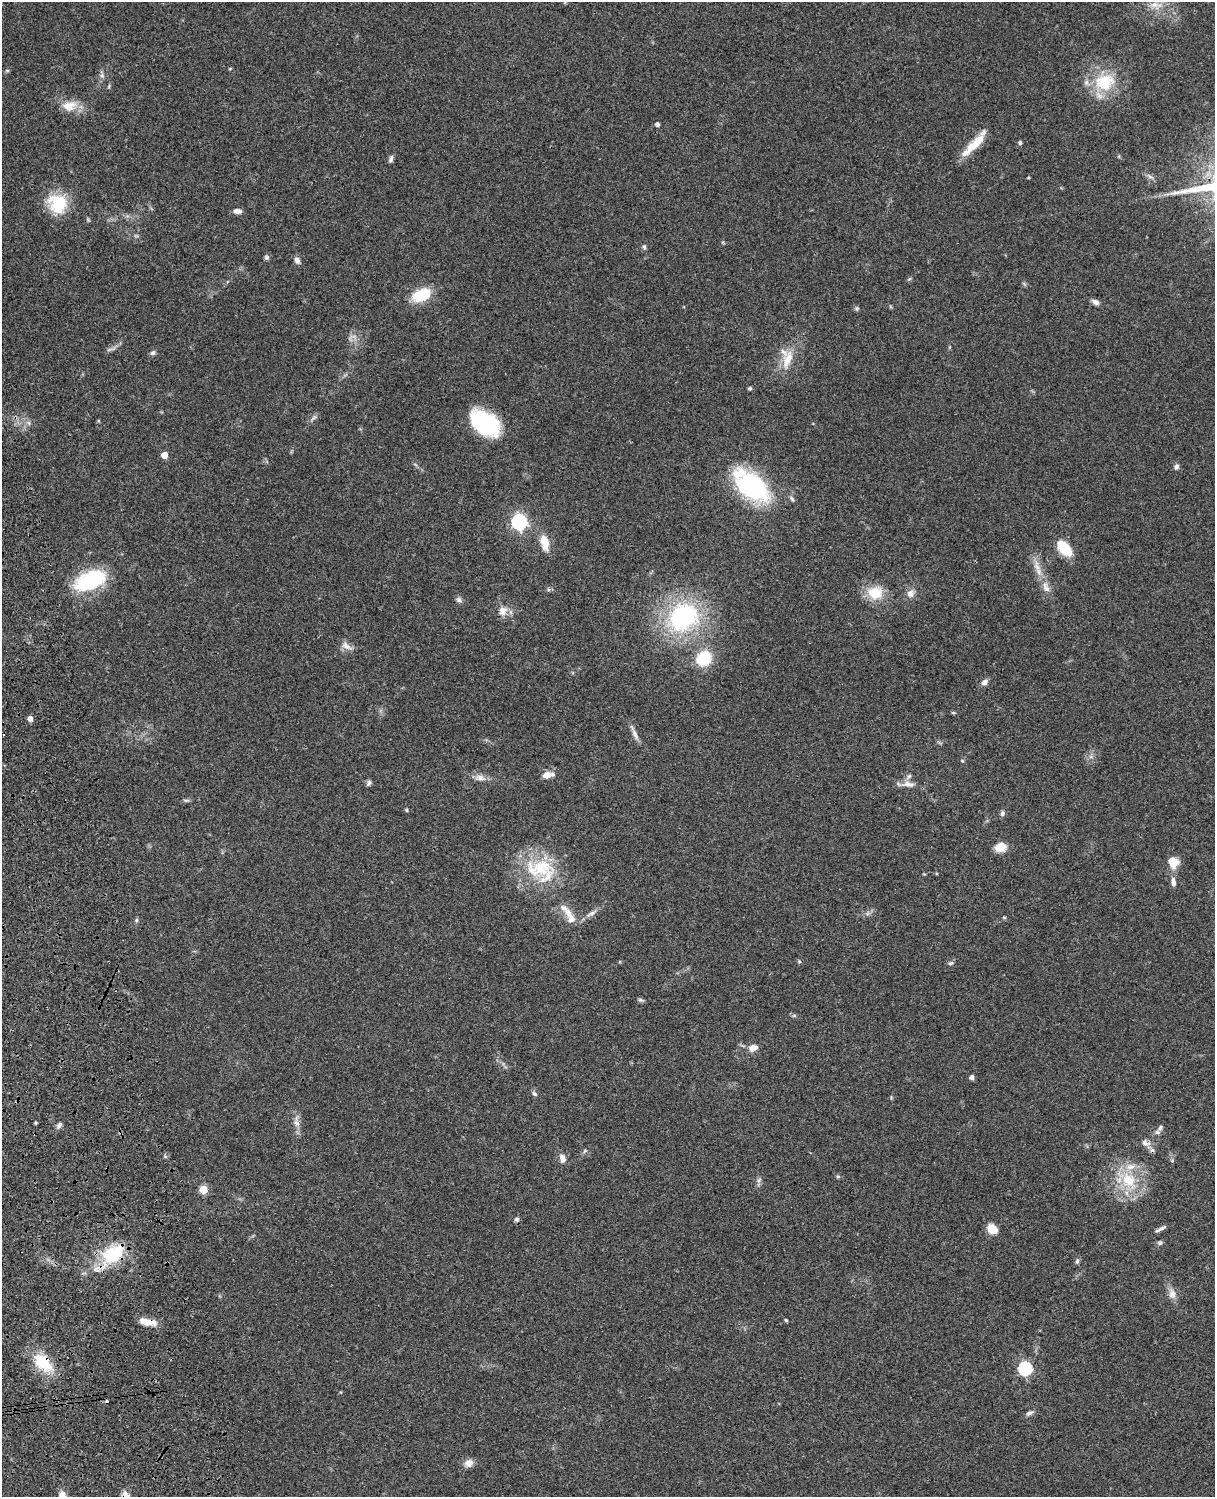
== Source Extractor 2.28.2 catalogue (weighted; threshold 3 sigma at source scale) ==
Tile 7 of 4 x 3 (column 3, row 2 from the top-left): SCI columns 2546-3758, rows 1773-3267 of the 5088 x 4926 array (HDU 1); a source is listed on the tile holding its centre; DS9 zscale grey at full resolution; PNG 1217 x 1499 px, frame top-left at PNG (2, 2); no overlay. Shown black and unused: <1% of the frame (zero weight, under 3 of 4 exposures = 6% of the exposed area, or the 3 px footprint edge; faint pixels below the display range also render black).
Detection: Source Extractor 2.28.2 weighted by HDU 2 'WHT'; one run over the whole footprint, this tile lists its part. Background 0.0962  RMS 0.0062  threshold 0.0281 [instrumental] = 3 sigma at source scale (4.5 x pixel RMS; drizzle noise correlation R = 1.50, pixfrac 1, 0.05/0.05 arcsec/px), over >= 5 px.
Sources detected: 107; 3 too faint to see at this stretch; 1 inside a brighter object's white glare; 2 cosmic-ray / hot-pixel residue — not listed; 6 inside a brighter listed object's ellipse — not listed separately; the other 95 listed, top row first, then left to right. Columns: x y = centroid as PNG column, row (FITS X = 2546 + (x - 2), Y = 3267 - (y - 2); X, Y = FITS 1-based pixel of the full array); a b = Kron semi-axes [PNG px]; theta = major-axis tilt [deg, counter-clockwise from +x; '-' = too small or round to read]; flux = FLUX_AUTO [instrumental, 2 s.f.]
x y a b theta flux
1156 5 23 8 -3 7.3
230 68 5 3 - 0.53
7 70 6 4 0 0.78
102 75 7 6 - 1.7
1105 82 30 24 17 27
69 106 22 13 12 9.8
657 124 5 4 - 2.1
1020 143 4 4 - 1.3
975 144 37 9 49 14
391 159 9 5 70 1.8
1150 177 12 4 -34 1.7
58 203 24 22 -38 26
237 211 9 6 -4 3
644 247 7 5 83 1.3
267 257 7 5 -1 1.2
297 260 9 7 -60 2.6
909 279 6 4 43 0.8
422 295 16 10 25 26
1095 302 10 6 -24 2.5
857 308 6 6 - 1.1
354 336 9 4 -18 1.8
111 349 17 3 14 1.5
153 353 7 6 - 1.6
787 359 26 11 69 12
750 388 4 4 - 1.1
485 423 32 19 -50 52
164 455 5 5 - 7.8
1176 466 7 6 - 1.7
752 487 30 19 -39 96
792 499 9 4 -55 1.3
519 522 7 6 - 160
545 543 22 11 -77 9
1064 548 15 9 -48 23
1037 567 19 8 -74 6.3
90 580 36 18 23 45
1046 587 17 9 -69 5.5
875 593 21 17 3 15
910 593 9 9 - 4
459 600 7 7 - 1.8
503 611 12 11 - 5.5
683 617 36 29 35 86
346 646 17 8 -31 4
704 658 15 13 49 24
985 682 8 6 37 2.9
953 713 6 4 -2 0.71
30 718 5 4 - 4.6
635 734 17 6 -65 3.4
547 775 9 7 23 5.8
909 776 8 5 53 1.5
480 778 16 8 -7 4.3
369 783 8 5 64 1.4
908 784 19 8 -3 5.2
186 800 9 4 8 1.2
407 810 5 3 - 0.68
1002 813 7 6 - 1.7
1000 847 13 10 15 7.3
1173 862 12 10 -65 9.7
540 869 44 30 -14 41
1173 882 13 6 -83 3
568 912 16 9 -52 5.8
591 913 17 6 32 3.5
1004 917 5 3 - 0.64
136 920 6 5 - 1.1
799 961 5 3 - 0.66
951 963 7 5 17 1.2
641 1000 8 5 -15 1.2
794 1015 6 4 0 0.96
753 1048 10 7 12 4.8
972 1077 4 4 - 2.5
534 1094 8 5 -40 1.4
296 1122 18 7 -83 4.4
36 1123 4 3 - 0.78
59 1125 10 5 62 1.9
1160 1128 10 6 59 2.1
1145 1143 13 8 -15 3.5
584 1151 6 4 70 0.86
562 1158 11 7 -77 3.9
1172 1161 6 3 19 0.65
838 1176 6 4 0 0.88
1129 1180 29 20 -55 27
203 1189 5 5 - 20
517 1219 6 6 - 1.3
992 1229 10 8 -39 9.5
1160 1229 17 4 26 2.1
1160 1243 7 6 - 1.3
112 1255 40 16 42 34
1077 1261 6 5 - 1.2
1172 1294 15 10 -79 4.5
786 1320 4 4 - 0.72
148 1322 20 7 -7 8
43 1362 28 17 -44 23
1025 1368 6 6 - 96
1029 1413 9 6 34 1.9
469 1463 11 9 30 4.1
125 1495 11 9 -50 3.5
Overlapping masked pixels (flux is a lower limit): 4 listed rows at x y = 112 1255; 148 1322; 43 1362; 125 1495
Isophote crosses this tile's border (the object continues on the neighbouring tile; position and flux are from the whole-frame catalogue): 1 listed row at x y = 125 1495